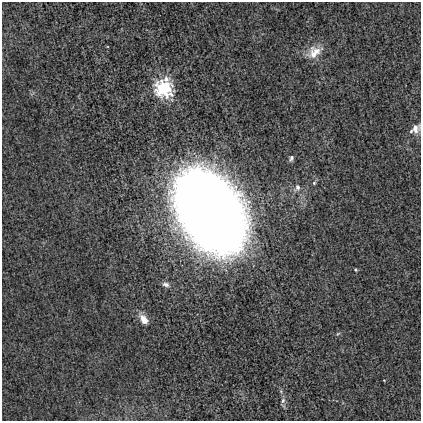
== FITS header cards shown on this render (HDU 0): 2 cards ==
NAXIS1  =                  419
NAXIS2  =                  419

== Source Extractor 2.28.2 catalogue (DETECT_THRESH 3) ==
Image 419 x 419 px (HDU 0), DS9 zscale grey, 1 PNG px = 1 image px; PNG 423 x 423 px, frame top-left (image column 1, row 419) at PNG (2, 2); no overlay
Background -3.45e-04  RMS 0.01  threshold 0.031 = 3 sigma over >= 5 px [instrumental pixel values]
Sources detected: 12; all 12 listed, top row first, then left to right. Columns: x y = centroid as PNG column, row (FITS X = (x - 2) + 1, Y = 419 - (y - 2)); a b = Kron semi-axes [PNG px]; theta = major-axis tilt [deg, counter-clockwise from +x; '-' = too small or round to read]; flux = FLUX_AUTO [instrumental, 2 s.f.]
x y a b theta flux
314 52 21 13 33 11
163 88 8 8 - 110
415 128 13 9 40 5.8
291 158 8 5 67 1.8
314 183 5 4 - 0.98
297 187 8 7 - 2.8
210 211 56 38 -57 1800
355 270 4 3 - 0.78
166 284 10 6 -15 2.6
144 319 13 8 -53 6.4
338 333 6 3 21 0.83
283 400 8 6 73 2
At the frame edge (FLAGS 8, measured only in part): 1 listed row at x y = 415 128